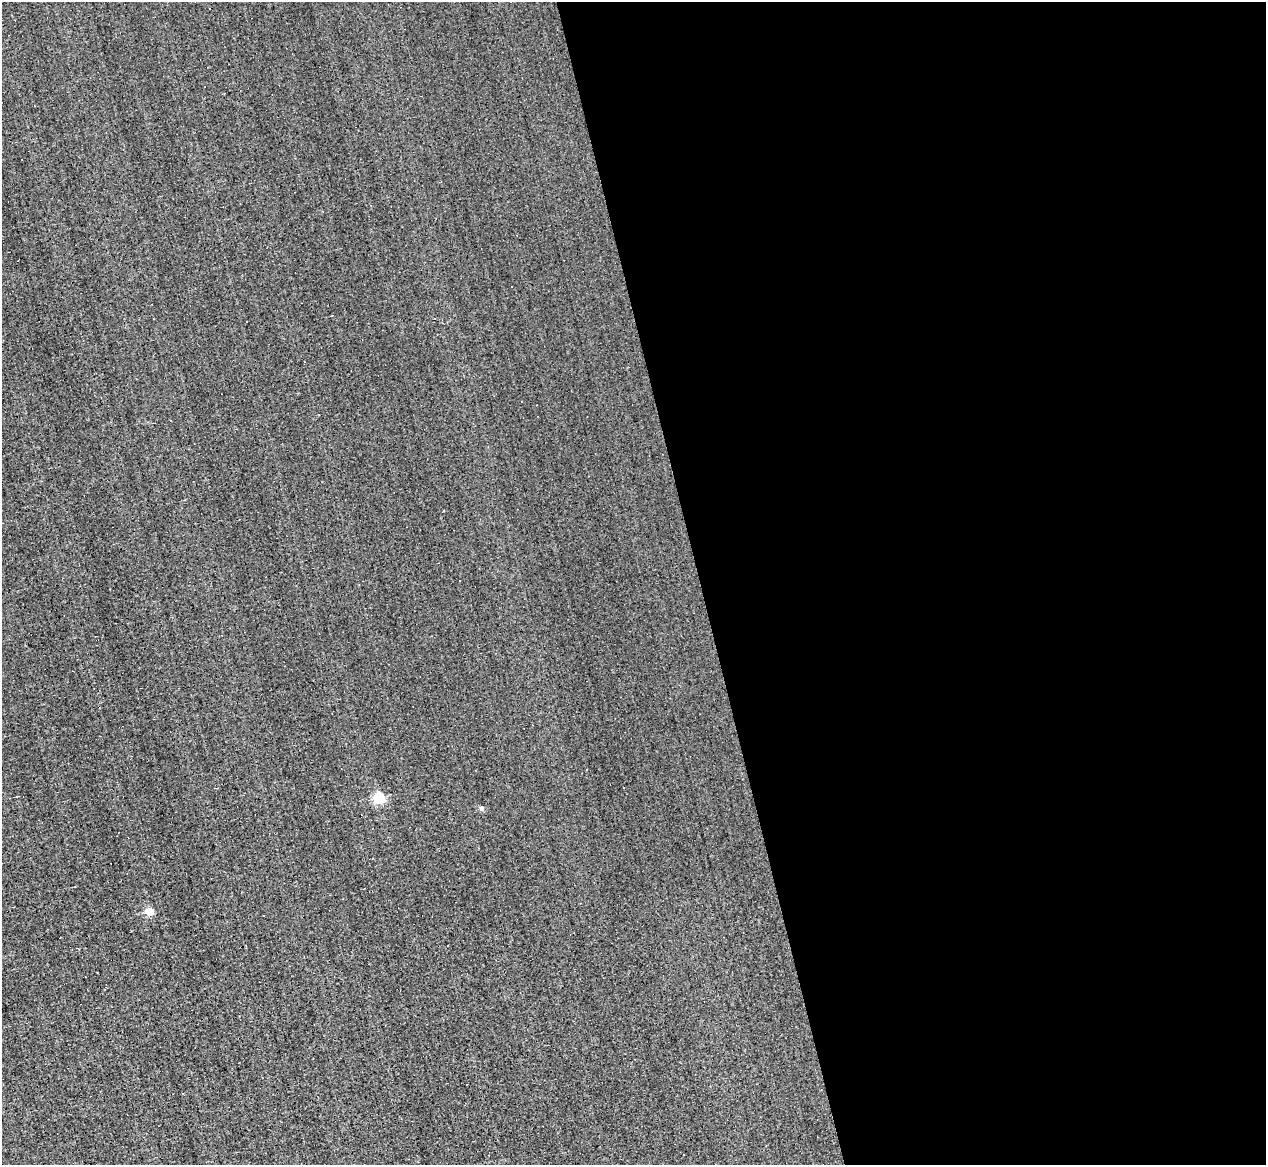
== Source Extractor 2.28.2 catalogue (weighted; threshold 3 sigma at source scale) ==
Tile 8 of 4 x 4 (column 4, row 2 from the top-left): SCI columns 3794-5057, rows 2568-3730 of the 5057 x 5015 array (HDU 1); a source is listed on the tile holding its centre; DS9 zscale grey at full resolution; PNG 1268 x 1167 px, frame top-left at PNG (2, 2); no overlay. Shown black and unused: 45% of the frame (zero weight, under 3 of 4 exposures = <1% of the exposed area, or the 3 px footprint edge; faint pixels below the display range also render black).
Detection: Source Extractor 2.28.2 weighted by HDU 2 'WHT'; one run over the whole footprint, this tile lists its part. Background -0.00238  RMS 0.051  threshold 0.228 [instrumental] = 3 sigma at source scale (4.5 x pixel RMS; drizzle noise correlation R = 1.50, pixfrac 1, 0.05/0.05 arcsec/px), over >= 5 px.
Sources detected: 10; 5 cosmic-ray / hot-pixel residue — not listed; the other 5 listed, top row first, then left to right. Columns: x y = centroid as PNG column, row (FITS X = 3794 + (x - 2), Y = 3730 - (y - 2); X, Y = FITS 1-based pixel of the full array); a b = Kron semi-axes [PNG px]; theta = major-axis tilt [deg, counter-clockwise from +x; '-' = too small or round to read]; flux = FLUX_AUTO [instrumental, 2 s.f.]
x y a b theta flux
510 2 3 3 - 6.6
379 798 5 5 - 550
481 808 5 5 - 16
149 911 5 4 - 130
467 1084 2 2 - 3.6
Isophote crosses this tile's border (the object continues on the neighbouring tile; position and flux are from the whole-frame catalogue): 1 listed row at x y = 510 2